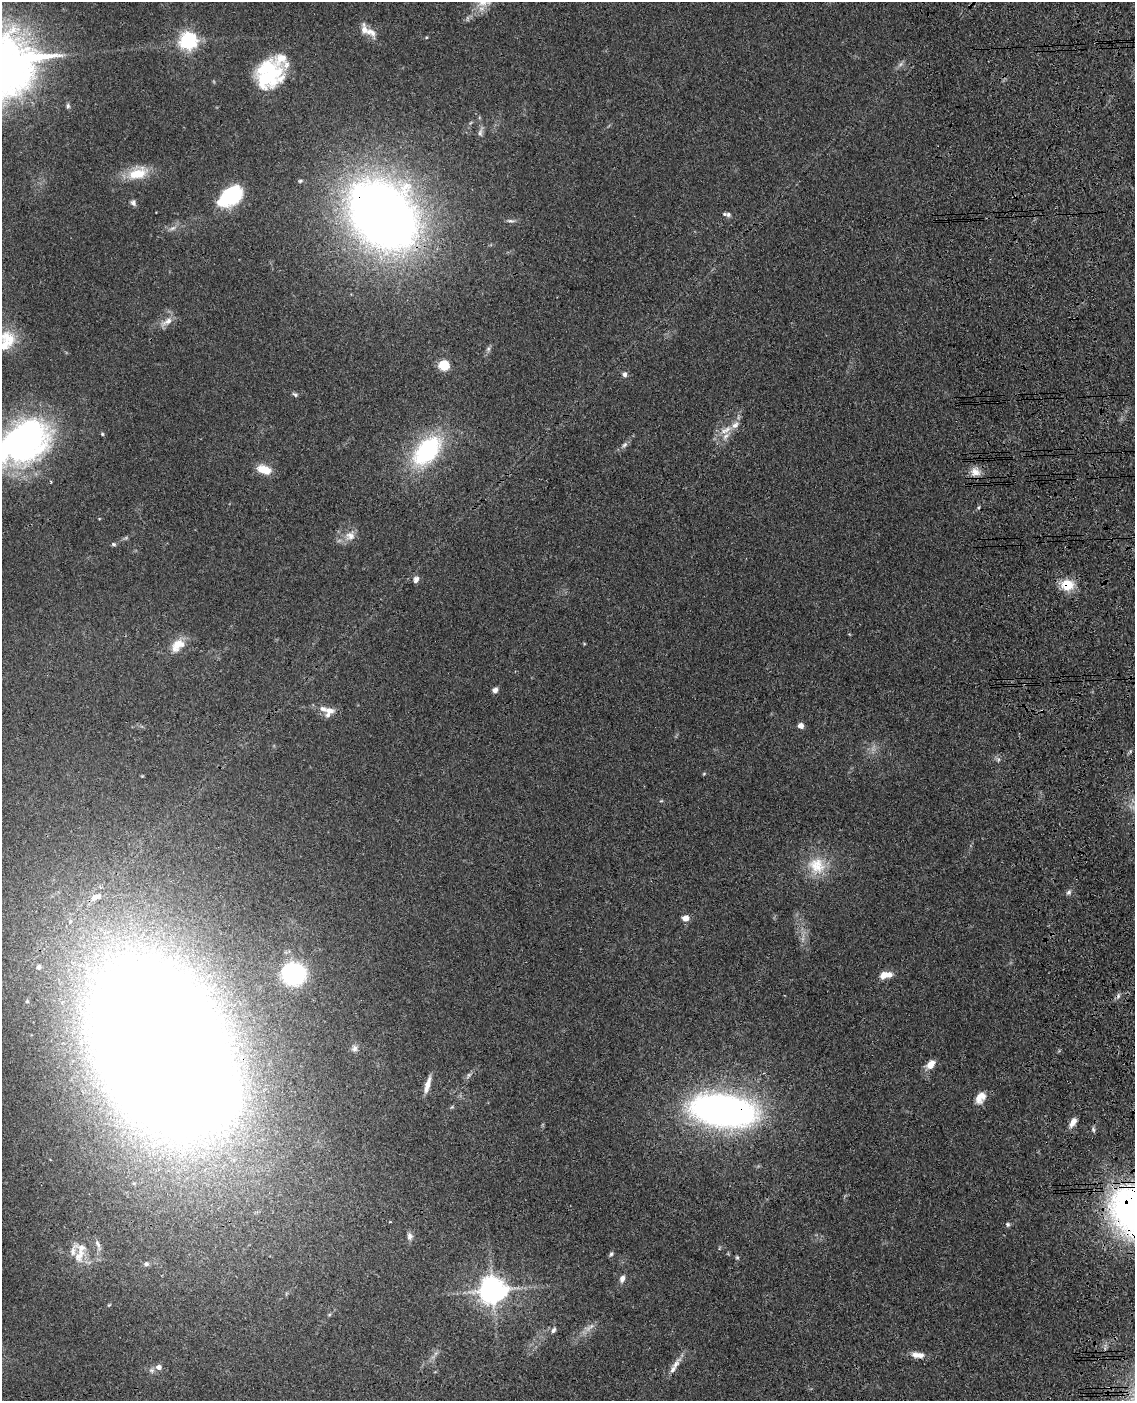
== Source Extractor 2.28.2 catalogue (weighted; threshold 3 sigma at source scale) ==
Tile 6 of 4 x 3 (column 2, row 2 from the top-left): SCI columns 1252-2384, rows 1650-3048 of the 4768 x 4591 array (HDU 1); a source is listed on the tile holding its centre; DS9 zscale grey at full resolution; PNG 1137 x 1403 px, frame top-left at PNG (2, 2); no overlay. Shown black and unused: <1% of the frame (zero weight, under 3 of 4 exposures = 6% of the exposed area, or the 3 px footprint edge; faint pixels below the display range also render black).
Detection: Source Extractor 2.28.2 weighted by HDU 2 'WHT'; one run over the whole footprint, this tile lists its part. Background 0.103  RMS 0.0062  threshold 0.0278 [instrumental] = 3 sigma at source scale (4.5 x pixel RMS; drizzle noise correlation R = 1.50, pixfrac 1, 0.05/0.05 arcsec/px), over >= 5 px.
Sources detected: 81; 2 too faint to see at this stretch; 3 inside a brighter object's white glare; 1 cosmic-ray / hot-pixel residue — not listed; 9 inside a brighter listed object's ellipse — not listed separately; the other 66 listed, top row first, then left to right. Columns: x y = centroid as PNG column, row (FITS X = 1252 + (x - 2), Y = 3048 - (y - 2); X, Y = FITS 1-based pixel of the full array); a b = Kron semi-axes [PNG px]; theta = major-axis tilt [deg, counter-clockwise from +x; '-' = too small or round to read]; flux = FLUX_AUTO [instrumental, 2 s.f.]
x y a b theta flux
483 2 24 12 3 8.2
371 32 19 11 -44 6.2
188 41 6 6 - 260
271 73 38 21 87 34
68 106 7 5 -78 1.3
480 132 15 6 78 2.6
137 173 24 12 16 17
300 181 7 5 16 1.1
231 196 28 17 31 42
133 203 8 6 -75 2.1
728 214 8 6 -12 1.8
383 215 58 42 -46 680
510 221 10 5 -9 1.7
172 228 10 5 24 2.4
166 322 21 8 31 5.3
9 338 30 19 -35 19
488 349 6 6 - 1.4
444 365 5 5 - 50
625 374 7 5 -84 2.1
295 395 9 4 -40 1.2
725 430 19 8 28 6.7
102 434 5 4 - 0.8
23 442 54 39 33 210
625 445 8 6 41 1.9
427 451 39 23 47 69
264 469 16 9 -20 11
975 472 12 10 -16 5.5
350 536 15 13 35 6.5
113 544 6 5 - 1.1
416 579 9 7 66 2.4
1067 585 15 12 -4 13
177 645 21 13 44 9.7
495 690 7 5 53 2.5
329 711 13 9 1 5.2
801 726 4 4 - 6.2
998 760 6 5 - 1.3
704 774 5 4 - 0.64
661 801 6 3 18 0.57
817 866 27 23 -40 20
1069 892 8 6 56 1.7
96 897 16 8 19 5.3
685 918 5 4 - 8.7
39 967 7 6 - 1.6
294 974 18 16 -12 72
884 975 12 8 18 5.8
160 1047 137 87 -70 2700
354 1048 9 8 - 2.5
931 1064 12 8 48 5.7
469 1075 8 5 61 1.6
427 1084 23 6 74 5.6
980 1098 15 10 56 6.4
723 1110 53 26 -8 320
1073 1122 11 6 59 5.1
1007 1224 6 6 - 1.4
410 1236 10 7 -85 2.4
98 1245 19 6 -71 3.6
80 1252 35 14 78 14
611 1254 7 5 69 1.2
737 1258 6 4 -63 0.88
146 1264 7 6 - 1.9
622 1279 8 6 71 3.3
492 1290 8 8 - 850
553 1330 8 6 55 1.7
918 1355 17 7 -5 5.3
676 1364 23 7 57 5.5
159 1367 6 6 - 3.4
Overlapping masked pixels (flux is a lower limit): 4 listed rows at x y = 383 215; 1067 585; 160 1047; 723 1110
Isophote crosses this tile's border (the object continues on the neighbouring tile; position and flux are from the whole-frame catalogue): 3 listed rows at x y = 483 2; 9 338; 23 442